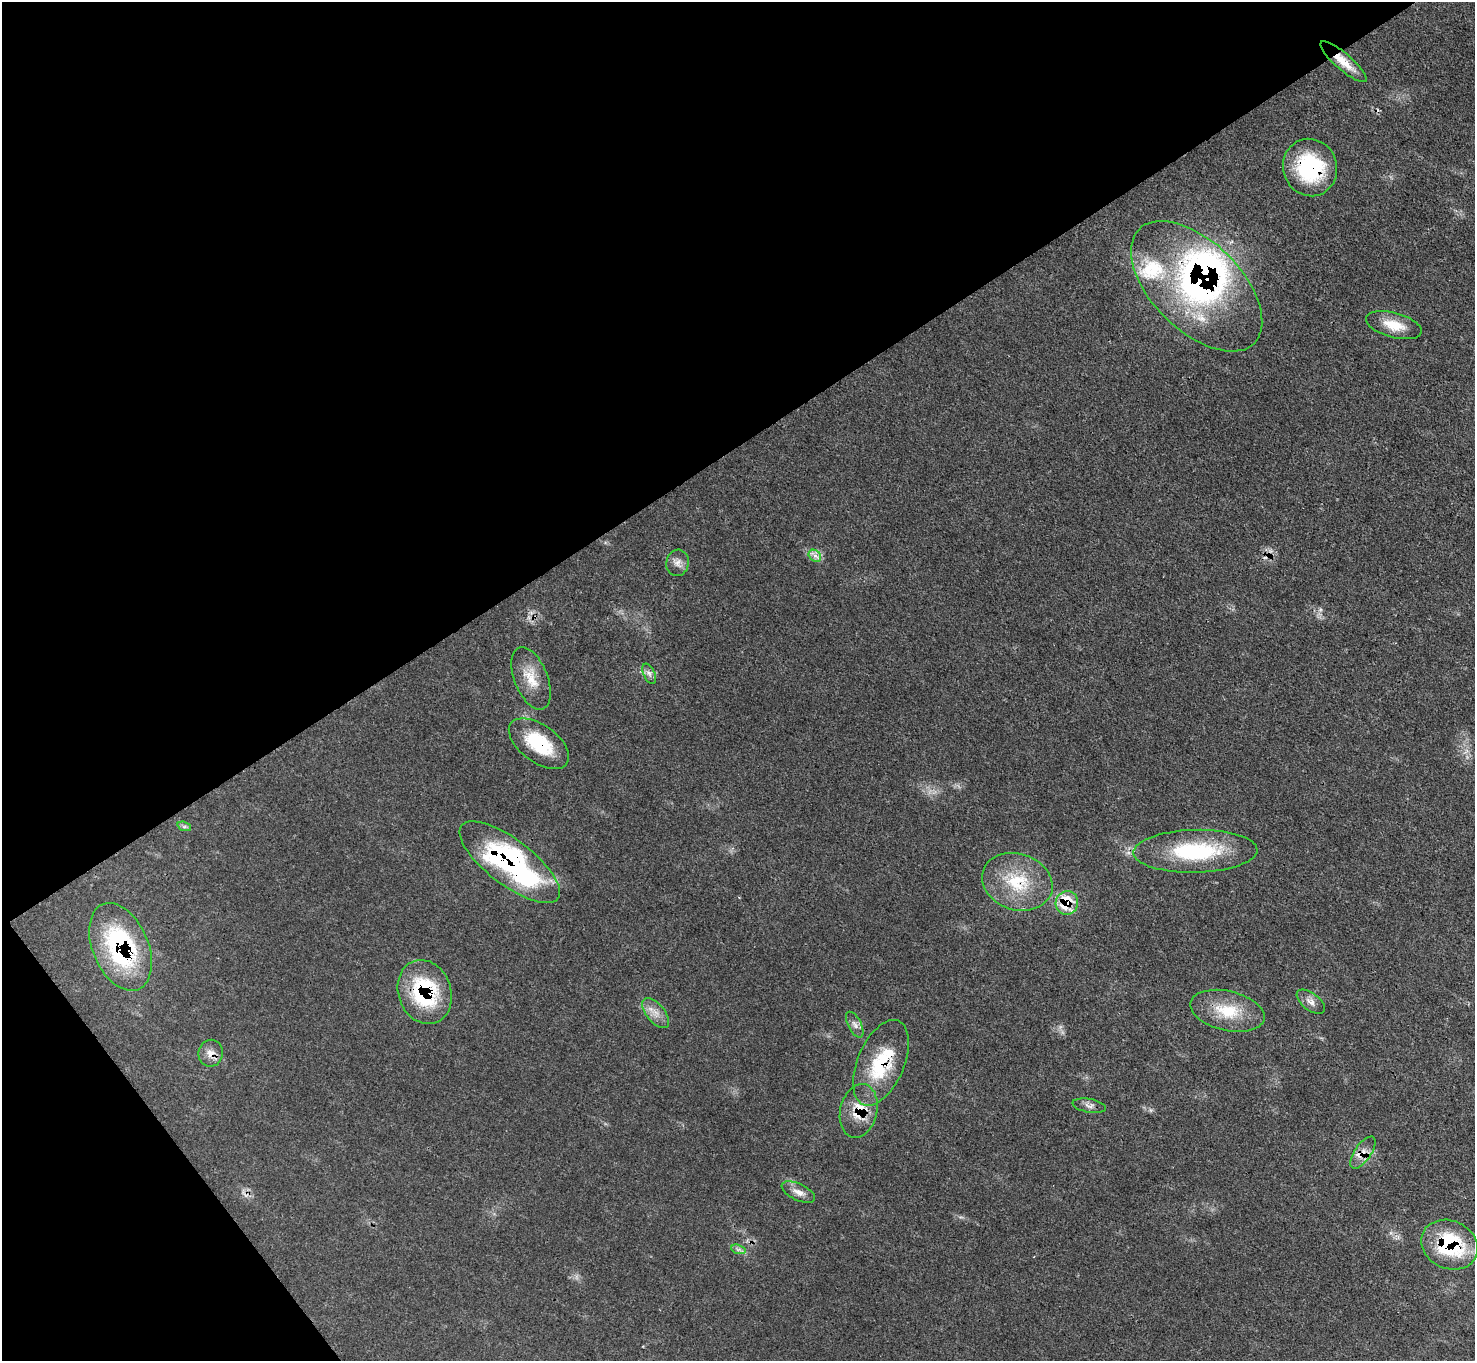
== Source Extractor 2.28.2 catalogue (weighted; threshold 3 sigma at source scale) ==
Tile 5 of 4 x 4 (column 1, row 2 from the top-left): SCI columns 2-1474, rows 3016-4374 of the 5895 x 5889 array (HDU 1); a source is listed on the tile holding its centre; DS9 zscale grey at full resolution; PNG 1477 x 1363 px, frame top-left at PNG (2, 2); each listed source drawn as its Kron ellipse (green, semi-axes under 4 px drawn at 4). Shown black and unused: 37% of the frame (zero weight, under 3 of 4 exposures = <1% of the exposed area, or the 3 px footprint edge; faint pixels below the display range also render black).
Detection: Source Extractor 2.28.2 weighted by HDU 2 'WHT'; one run over the whole footprint, this tile lists its part. Background 0.0784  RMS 0.004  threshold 0.0178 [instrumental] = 3 sigma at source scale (4.5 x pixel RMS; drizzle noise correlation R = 1.50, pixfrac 1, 0.05/0.05 arcsec/px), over >= 5 px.
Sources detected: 34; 1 inside a brighter object's white glare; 2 cosmic-ray / hot-pixel residue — neither listed nor drawn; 3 inside a brighter listed object's ellipse — not listed separately; the other 28 listed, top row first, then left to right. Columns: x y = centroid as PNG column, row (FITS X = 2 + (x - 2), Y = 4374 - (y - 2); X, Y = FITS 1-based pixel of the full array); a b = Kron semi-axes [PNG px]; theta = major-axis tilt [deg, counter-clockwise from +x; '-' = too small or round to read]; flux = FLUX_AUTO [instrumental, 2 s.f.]
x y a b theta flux
1343 62 30 8 -41 7.1
1310 167 29 27 -69 35
1197 286 81 44 -45 130
1394 325 29 12 -15 9.1
815 556 7 5 -43 1.5
677 563 13 11 81 2.7
649 674 11 5 -65 1.6
531 678 33 16 -68 9.6
539 744 34 18 -36 22
184 826 7 4 -18 0.91
1195 851 62 21 1 37
510 862 61 23 -37 86
1017 882 36 28 -18 22
1067 903 12 11 - 14
121 947 46 28 -67 58
425 992 33 26 -70 38
1311 1002 16 8 -37 2.9
1227 1011 38 20 -13 15
656 1013 18 9 -50 4
855 1025 14 6 -62 2.1
211 1053 13 12 - 3.5
881 1063 45 23 67 25
1089 1106 17 7 -10 2.2
859 1111 27 18 77 11
1363 1153 19 8 55 4.2
798 1192 18 8 -26 3.4
1449 1245 29 24 -25 36
738 1249 7 4 -18 1.1
Overlapping masked pixels (flux is a lower limit): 15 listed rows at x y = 1343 62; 1310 167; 1197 286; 539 744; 1195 851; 510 862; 1017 882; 1067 903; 121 947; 425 992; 211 1053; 881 1063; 859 1111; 1363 1153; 1449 1245